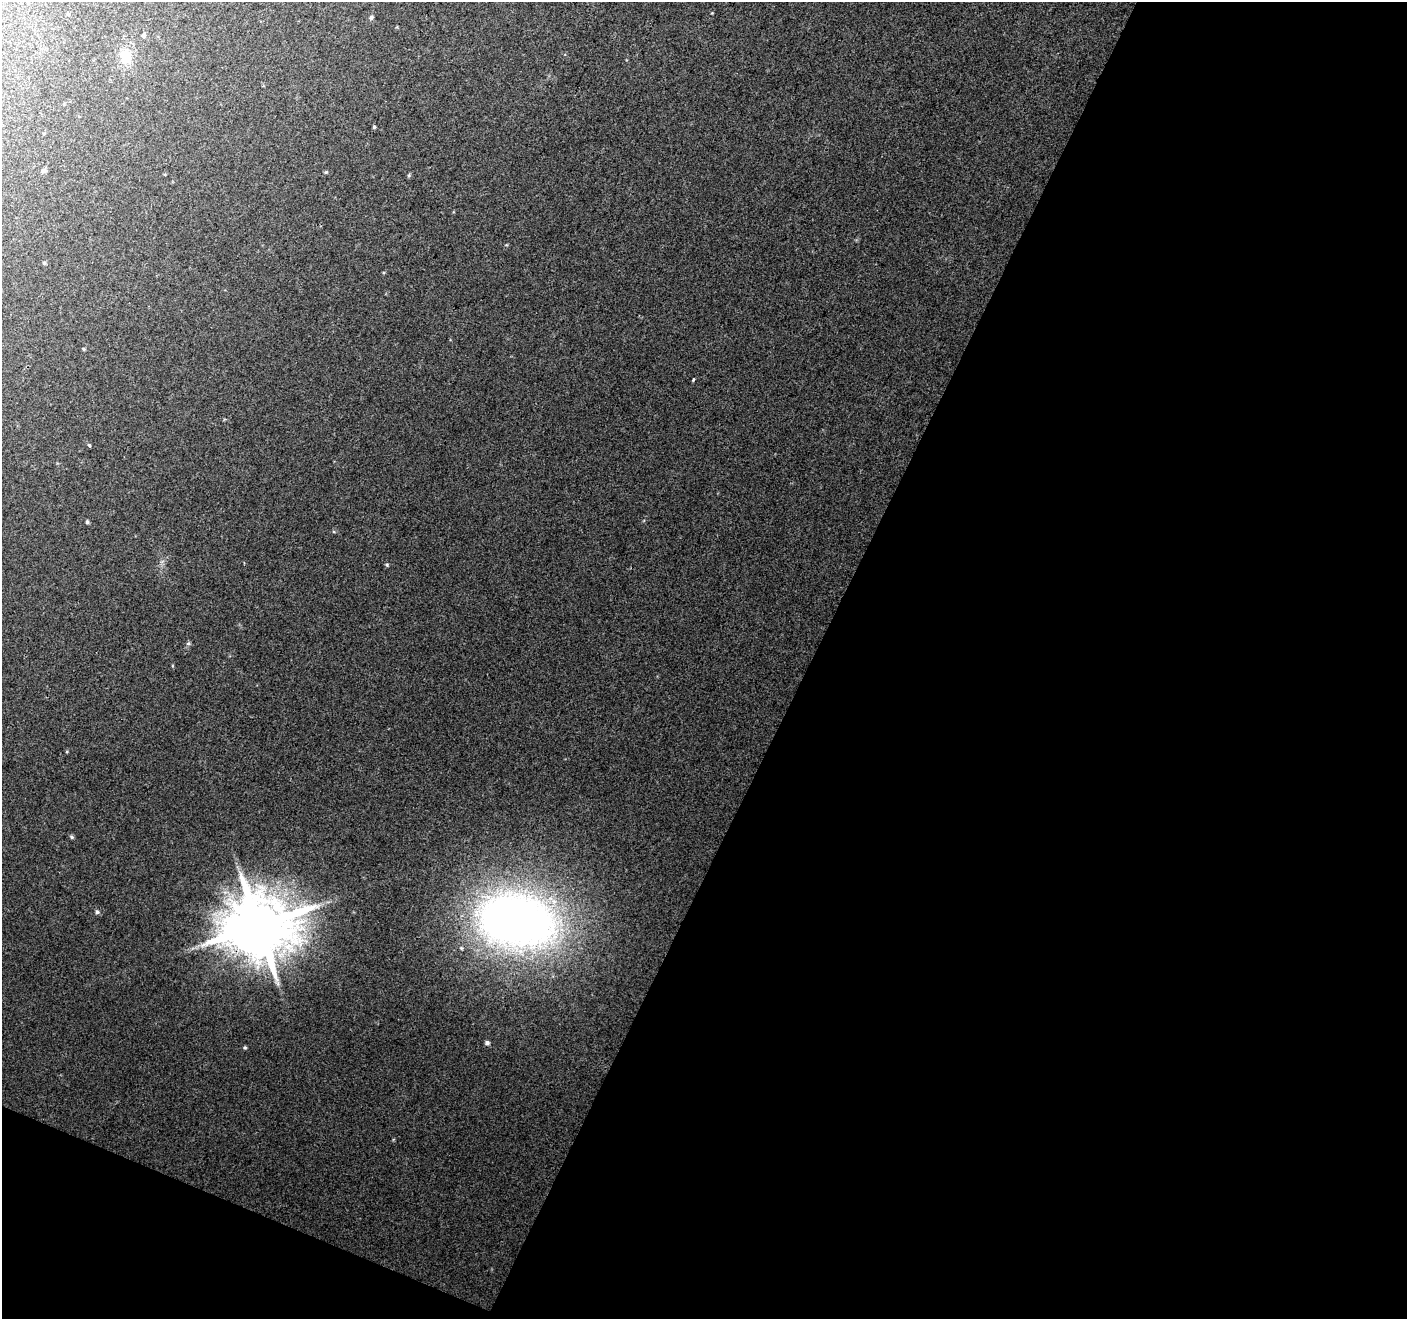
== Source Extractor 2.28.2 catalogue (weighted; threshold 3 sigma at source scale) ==
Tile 4 of 2 x 2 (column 2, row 2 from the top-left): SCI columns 1406-2810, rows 107-1423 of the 2811 x 2864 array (HDU 1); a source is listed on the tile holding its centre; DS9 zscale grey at full resolution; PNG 1409 x 1321 px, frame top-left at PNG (2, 2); no overlay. Shown black and unused: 45% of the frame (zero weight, under 3 of 4 exposures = <1% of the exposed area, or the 3 px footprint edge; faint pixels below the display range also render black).
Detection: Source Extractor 2.28.2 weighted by HDU 2 'WHT'; one run over the whole footprint, this tile lists its part. Background 0.0422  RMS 0.0091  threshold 0.0411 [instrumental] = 3 sigma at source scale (4.5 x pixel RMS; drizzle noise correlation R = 1.50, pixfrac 1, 0.0396/0.0396 arcsec/px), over >= 5 px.
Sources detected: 21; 1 inside a brighter object's white glare — not listed; the other 20 listed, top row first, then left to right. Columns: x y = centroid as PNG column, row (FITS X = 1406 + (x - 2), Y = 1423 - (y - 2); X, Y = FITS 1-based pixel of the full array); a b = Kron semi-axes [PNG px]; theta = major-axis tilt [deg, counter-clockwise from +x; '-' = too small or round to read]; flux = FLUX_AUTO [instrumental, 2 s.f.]
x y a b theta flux
371 17 6 5 - 1.8
144 35 5 5 - 1.7
126 56 15 12 86 19
374 127 4 4 - 1.1
43 170 6 6 - 2.2
326 172 5 4 - 1.1
409 175 5 3 - 1.1
44 263 5 4 - 1.1
84 349 5 3 - 0.85
693 380 4 2 - 1.4
89 445 6 3 -46 1.1
87 522 5 4 - 1.4
387 565 5 4 - 1.1
188 643 6 4 0 1.4
72 837 6 4 -37 1.4
97 912 6 5 - 1.7
520 920 92 65 -15 550
258 926 18 16 6 7800
487 1043 6 5 - 2.2
245 1047 5 4 - 1.1
Overlapping masked pixels (flux is a lower limit): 1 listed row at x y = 258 926